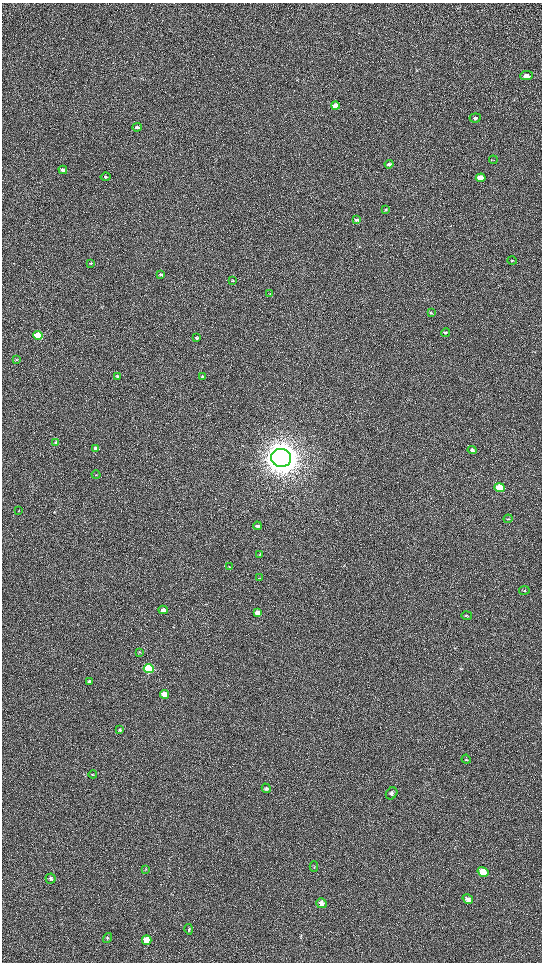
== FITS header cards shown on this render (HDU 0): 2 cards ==
NAXIS1  =                 1080 / length of data axis 1
NAXIS2  =                 1920 / length of data axis 2

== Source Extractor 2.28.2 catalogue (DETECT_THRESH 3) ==
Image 1080 x 1920 px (HDU 0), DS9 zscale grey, zoomed out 1/2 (1 PNG px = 2 x 2 image px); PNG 544 x 964 px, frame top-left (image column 1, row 1919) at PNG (2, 3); each listed source drawn as its Kron ellipse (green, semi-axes under 4 px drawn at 4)
Background 486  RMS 24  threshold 70.7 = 3 sigma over >= 5 px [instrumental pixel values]
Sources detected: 61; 4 cannot appear on this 1/2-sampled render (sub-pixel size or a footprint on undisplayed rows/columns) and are neither listed nor drawn; the other 57 listed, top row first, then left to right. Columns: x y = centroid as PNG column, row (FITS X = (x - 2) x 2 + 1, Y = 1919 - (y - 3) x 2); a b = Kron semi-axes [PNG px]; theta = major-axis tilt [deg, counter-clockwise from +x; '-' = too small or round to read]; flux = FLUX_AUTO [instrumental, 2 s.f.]
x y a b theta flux
526 76 6 4 5 2.5e+04
335 106 4 3 - 7.0e+04
475 118 5 4 - 1.1e+04
137 127 4 3 - 1.2e+04
493 160 4 2 - 2.5e+03
389 164 4 3 - 1.3e+04
63 170 4 3 - 2.3e+04
105 177 5 3 - 6.3e+03
481 178 5 3 - 6.0e+04
386 209 4 3 - 4.9e+03
357 220 4 3 - 8.7e+03
512 261 4 4 - 5.8e+03
90 263 3 2 - 2.0e+03
161 274 3 3 - 6.5e+03
233 281 3 3 - 4.6e+03
270 294 3 2 - 2.4e+03
431 313 4 3 - 4.1e+03
445 333 4 3 - 5.4e+03
38 335 4 3 - 1.9e+05
196 338 3 3 - 6.5e+03
16 360 3 2 - 2.3e+03
117 376 4 3 - 5.8e+03
203 376 4 3 - 8.2e+03
56 442 4 3 - 7.1e+03
96 448 4 3 - 2.0e+04
472 450 4 3 - 1.2e+04
281 458 10 9 - 1.0e+07
96 475 4 3 - 3.2e+03
500 488 5 4 - 1.9e+05
18 510 3 2 - 2.4e+03
508 519 4 3 - 4.0e+03
257 526 4 3 - 1.1e+04
260 554 4 2 - 3.6e+03
229 566 3 2 - 1.6e+03
259 578 3 3 - 2.6e+03
524 590 5 2 - 4.0e+03
163 610 4 3 - 1.8e+04
258 613 4 3 - 4.1e+04
467 616 5 3 - 4.0e+03
140 652 4 2 - 2.9e+03
149 668 5 4 - 8.2e+05
89 681 4 4 - 7.2e+03
164 694 4 4 - 9.1e+04
120 730 4 3 - 6.1e+03
466 759 5 4 - 7.5e+03
93 774 4 4 - 4.3e+03
266 788 5 4 - 5.8e+03
392 793 6 5 - 1.2e+04
314 867 5 3 - 3.8e+03
145 869 4 2 - 3.6e+03
483 872 6 4 -33 9.4e+04
50 878 5 5 - 1.3e+04
468 899 5 4 - 2.2e+04
321 903 5 5 - 2.0e+04
189 929 5 4 - 6.3e+03
108 938 5 3 - 5.1e+03
147 940 5 5 - 7.8e+04
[4 sub-pixel or undisplayed-footprint detections neither listed nor drawn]